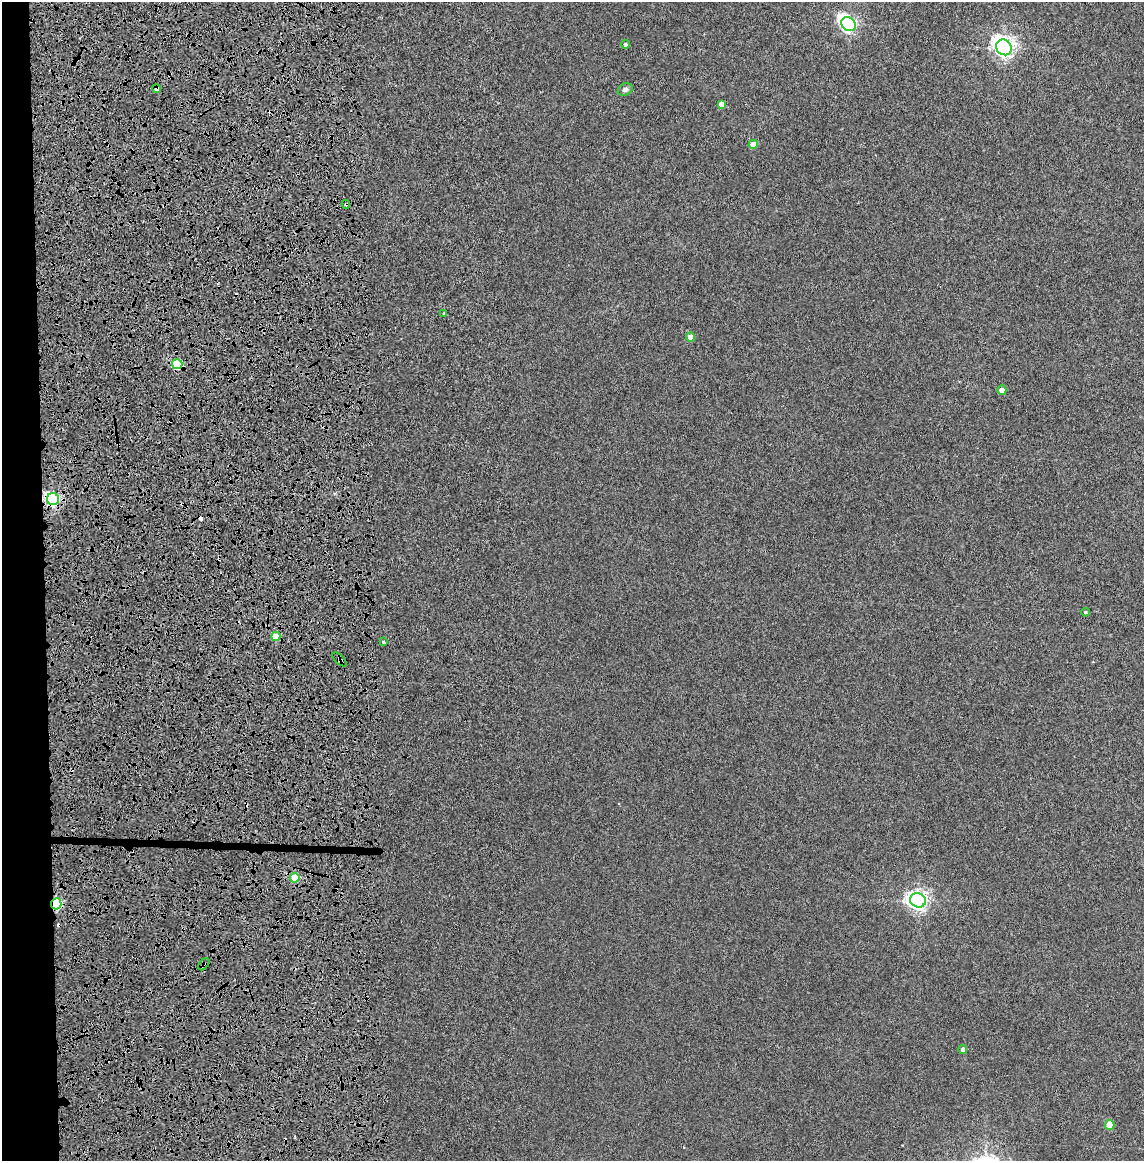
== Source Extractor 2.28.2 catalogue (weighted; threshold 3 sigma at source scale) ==
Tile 5 of 4 x 4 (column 1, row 2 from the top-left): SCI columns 138-1279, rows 2417-3575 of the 4856 x 4834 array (HDU 1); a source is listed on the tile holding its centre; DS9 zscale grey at full resolution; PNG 1146 x 1163 px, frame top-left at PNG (2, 2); each listed source drawn as its Kron ellipse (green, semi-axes under 4 px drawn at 4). Shown black and unused: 5% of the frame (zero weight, under 4 of 8 exposures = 14% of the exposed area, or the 3 px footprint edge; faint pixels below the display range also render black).
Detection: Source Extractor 2.28.2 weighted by HDU 2 'WHT'; one run over the whole footprint, this tile lists its part. Background 0.00199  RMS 0.0021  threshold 0.00844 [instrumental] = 3 sigma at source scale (4.09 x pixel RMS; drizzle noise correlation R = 1.36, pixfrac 0.8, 0.05/0.05 arcsec/px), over >= 5 px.
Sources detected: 29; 6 cosmic-ray / hot-pixel residue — neither listed nor drawn; the other 23 listed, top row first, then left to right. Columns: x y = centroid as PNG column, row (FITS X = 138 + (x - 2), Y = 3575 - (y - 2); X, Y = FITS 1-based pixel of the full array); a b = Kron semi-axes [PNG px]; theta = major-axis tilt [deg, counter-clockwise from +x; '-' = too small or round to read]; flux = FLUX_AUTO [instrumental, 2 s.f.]
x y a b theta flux
849 24 8 6 -41 46
625 44 4 4 - 0.38
1004 47 8 7 - 87
156 89 4 4 - 0.7
625 89 8 6 28 0.63
721 104 4 4 - 1.1
753 144 5 4 - 2.6
346 204 4 4 - 0.26
444 313 3 3 - 0.17
690 337 4 4 - 1.6
177 364 5 5 - 8.8
1002 390 5 4 - 1.2
53 499 6 6 - 32
1085 612 4 3 - 0.22
276 636 4 4 - 2.9
383 642 4 3 - 0.21
339 659 9 4 -44 0.32
295 878 5 4 - 5.1
918 900 8 7 - 83
56 904 5 5 - 21
204 964 7 4 48 0.32
963 1050 4 4 - 0.81
1110 1125 5 5 - 2.9
Overlapping masked pixels (flux is a lower limit): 7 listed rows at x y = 156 89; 346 204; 177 364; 53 499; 339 659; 56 904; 204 964